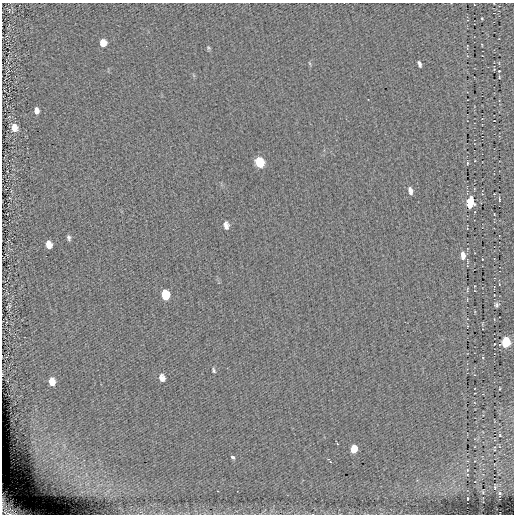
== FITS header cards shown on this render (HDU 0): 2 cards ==
NAXIS1  =                  512 / length of data axis 1
NAXIS2  =                  512 / length of data axis 2

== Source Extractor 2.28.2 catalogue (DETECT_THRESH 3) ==
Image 512 x 512 px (HDU 0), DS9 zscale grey, 1 PNG px = 1 image px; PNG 516 x 516 px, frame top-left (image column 1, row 512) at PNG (2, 3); no overlay
Background 0.0795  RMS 5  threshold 14.9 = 3 sigma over >= 5 px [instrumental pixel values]
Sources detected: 35; all 35 listed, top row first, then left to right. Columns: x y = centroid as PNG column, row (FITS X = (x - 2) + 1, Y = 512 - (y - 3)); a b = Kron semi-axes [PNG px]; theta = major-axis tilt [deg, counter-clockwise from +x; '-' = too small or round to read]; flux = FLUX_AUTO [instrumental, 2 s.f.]
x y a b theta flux
482 18 3 2 - 270
103 43 6 5 - 4900
208 48 6 4 -61 480
419 64 6 3 -69 980
499 71 3 3 - 270
499 77 3 2 - 220
36 111 6 4 -82 1700
14 128 7 6 - 3500
259 162 8 7 - 8300
467 163 4 2 - 290
410 191 8 5 -77 1500
499 199 6 2 -83 340
470 203 9 5 82 12000
226 225 8 5 -82 1600
69 238 7 5 -75 760
49 245 7 5 -81 3200
463 256 10 5 -87 2400
482 259 2 2 - 190
467 290 8 2 87 270
165 295 8 6 -81 11000
497 305 5 4 - 640
9 306 5 2 - 260
506 342 7 5 85 24000
213 370 6 4 -63 540
162 378 8 6 -72 2200
52 382 7 5 -81 4000
354 449 7 5 81 5800
233 457 4 3 - 3800
328 459 3 2 - 440
330 462 3 3 - 530
467 470 4 3 - 250
495 488 4 3 - 220
499 493 4 2 - 270
467 498 3 2 - 220
9 508 22 13 -38 6800
At the frame edge (FLAGS 8, measured only in part): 1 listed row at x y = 9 508